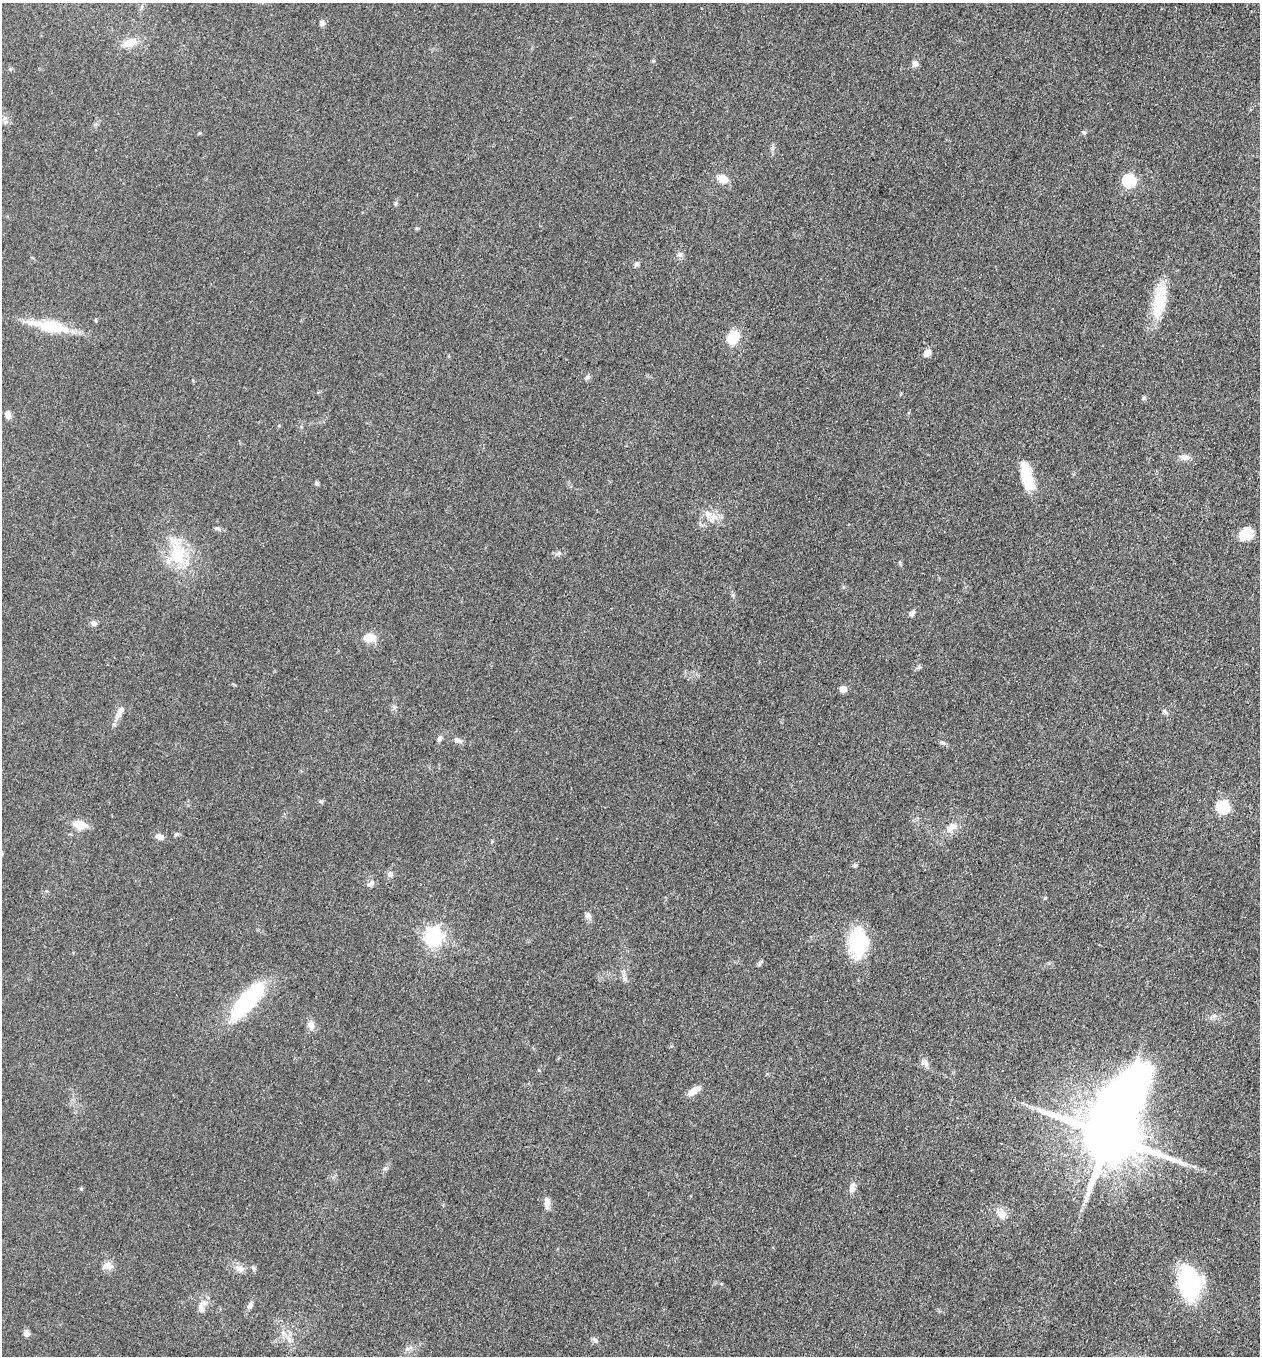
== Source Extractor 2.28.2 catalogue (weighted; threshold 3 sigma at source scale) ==
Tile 6 of 4 x 4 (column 2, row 2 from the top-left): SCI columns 1455-2712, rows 2723-4076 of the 5506 x 5461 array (HDU 1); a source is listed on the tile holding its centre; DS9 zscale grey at full resolution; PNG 1262 x 1358 px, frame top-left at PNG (2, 3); no overlay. Shown black and unused: <1% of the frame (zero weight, under 3 of 5 exposures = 4% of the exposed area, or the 3 px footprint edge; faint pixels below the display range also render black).
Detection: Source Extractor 2.28.2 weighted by HDU 2 'WHT'; one run over the whole footprint, this tile lists its part. Background 0.0603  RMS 0.0062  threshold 0.0277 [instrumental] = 3 sigma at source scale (4.5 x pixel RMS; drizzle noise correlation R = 1.50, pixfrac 1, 0.05/0.05 arcsec/px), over >= 5 px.
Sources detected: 64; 2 inside a brighter listed object's ellipse — not listed separately; the other 62 listed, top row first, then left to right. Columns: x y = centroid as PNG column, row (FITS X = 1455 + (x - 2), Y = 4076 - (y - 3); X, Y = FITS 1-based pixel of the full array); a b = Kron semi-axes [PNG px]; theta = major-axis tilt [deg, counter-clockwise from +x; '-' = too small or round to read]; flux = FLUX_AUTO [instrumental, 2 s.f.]
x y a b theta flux
322 23 8 6 89 1.8
130 43 19 11 20 7.9
915 64 8 7 - 2.4
4 118 7 4 89 1.5
1084 132 6 5 - 1
199 133 5 3 - 0.58
723 179 13 9 -19 6
1129 181 6 6 - 73
680 254 8 6 29 1.9
636 264 7 6 - 1.5
1159 304 38 17 77 23
50 326 56 14 -11 23
733 337 12 9 52 16
927 353 9 7 43 4
587 377 8 5 54 1.5
8 415 8 6 -71 3.7
1184 457 14 7 -7 3.7
1026 476 33 12 -75 19
317 484 6 5 - 1.1
708 514 16 9 -45 5.9
218 529 9 5 -23 1.5
1246 534 18 13 38 9.3
559 553 7 5 -23 1.5
178 554 32 22 -84 27
911 613 8 5 33 2.1
94 623 6 6 - 2.6
369 638 17 11 4 7.3
843 689 5 5 - 7.7
120 712 23 7 65 4
1165 712 8 6 -33 1.5
440 738 7 6 - 1.9
458 740 12 7 -18 2.5
942 742 7 4 -2 1
1223 807 6 6 - 54
80 825 18 10 -13 7.8
952 827 16 10 29 5.6
160 837 10 7 -14 3.1
855 865 5 5 - 1.3
390 874 8 7 - 2.1
370 883 12 6 29 2.3
588 916 8 7 - 2.7
434 936 7 7 - 260
858 942 34 20 -89 36
624 977 15 4 -74 2.3
246 1001 36 13 48 77
1214 1016 6 5 - 1.4
311 1026 14 9 -69 3.5
925 1063 12 8 -41 3
694 1090 15 6 34 6.6
1109 1134 33 18 67 5700
852 1187 13 7 76 3.6
547 1203 16 6 -85 3.7
1001 1214 14 12 -1 5.6
107 1266 14 10 9 4.1
254 1268 7 5 -42 1.2
240 1269 11 9 -50 3.4
1189 1283 34 23 -81 66
204 1303 11 7 6 3.2
250 1306 10 6 73 2.2
27 1334 7 6 - 2.5
289 1338 8 4 -53 2.2
595 1340 8 5 -17 1.6
Unlisted compact peaks at least as high as the median listed source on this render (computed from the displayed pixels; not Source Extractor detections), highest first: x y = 1144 398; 653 61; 81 1189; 395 203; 321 801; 1045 898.